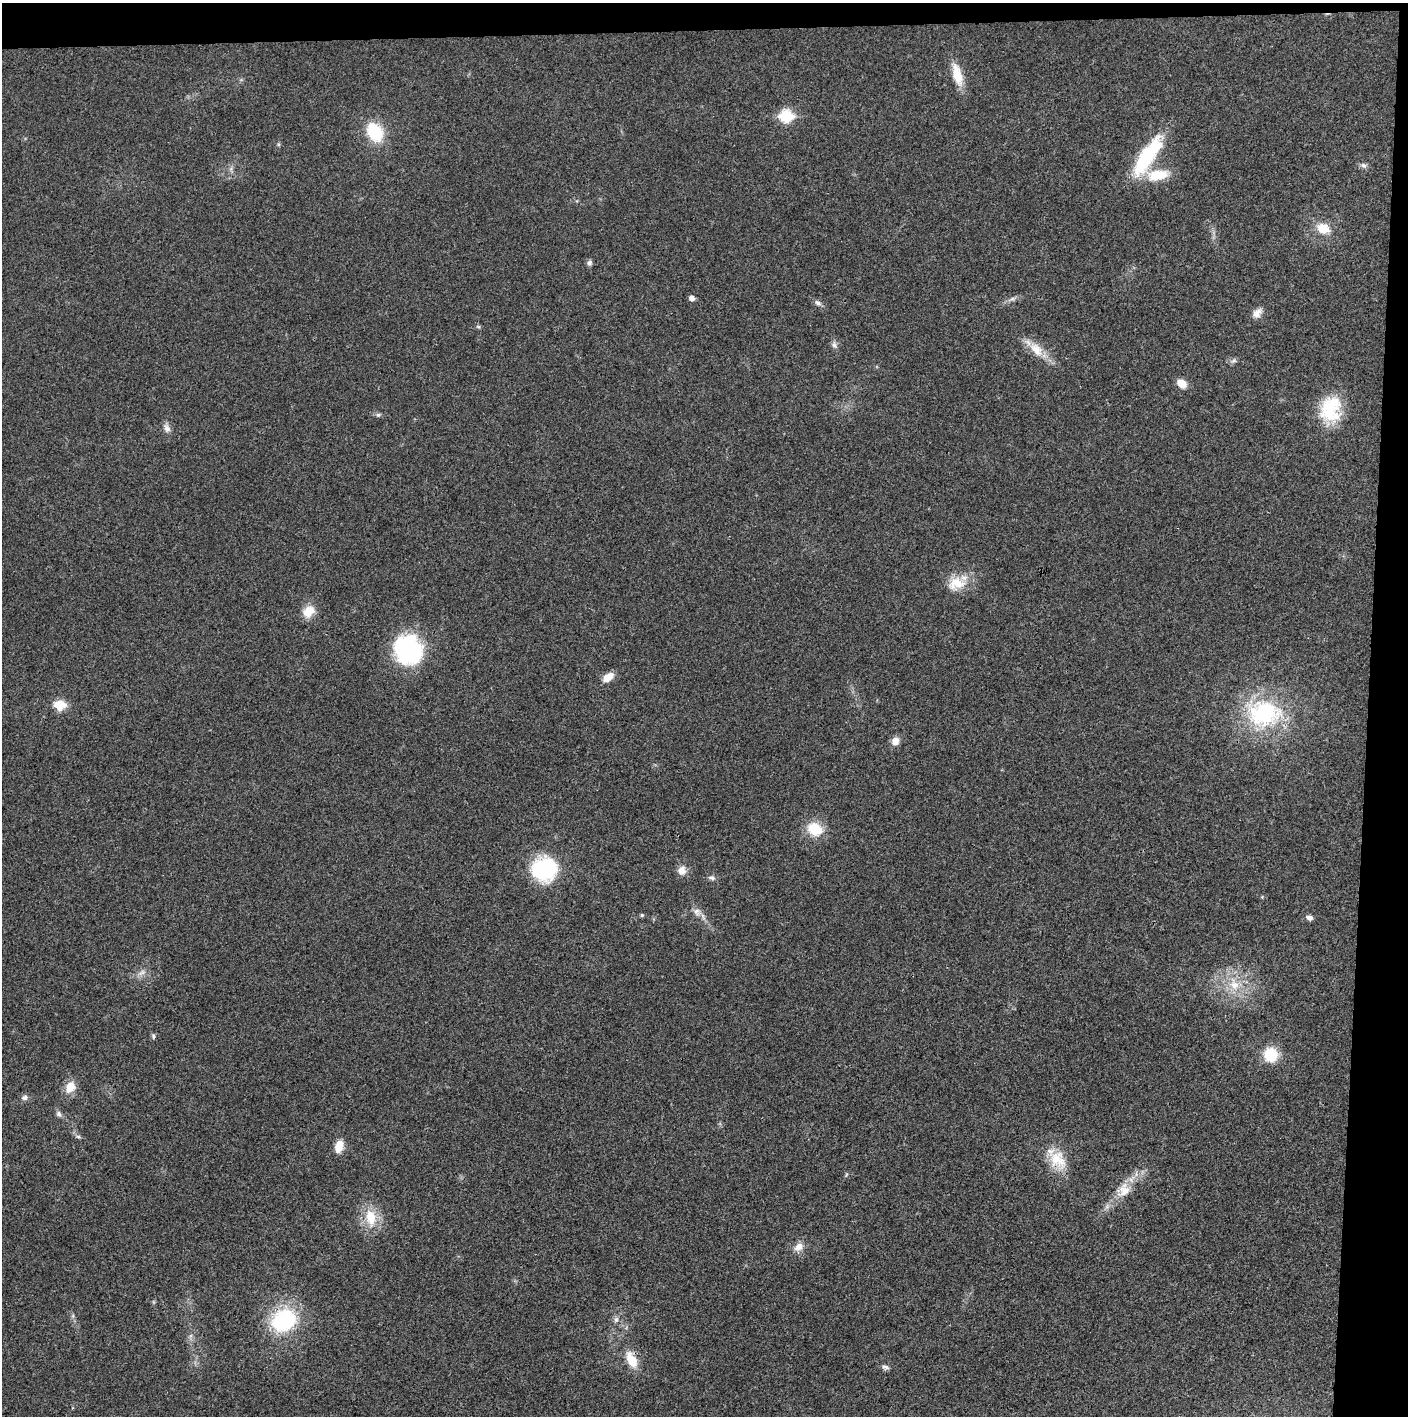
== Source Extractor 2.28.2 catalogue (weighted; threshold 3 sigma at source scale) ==
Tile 3 of 3 x 3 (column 3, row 1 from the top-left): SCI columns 2815-4220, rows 2830-4243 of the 4221 x 4243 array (HDU 1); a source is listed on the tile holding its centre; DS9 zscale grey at full resolution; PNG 1410 x 1418 px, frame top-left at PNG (2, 3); no overlay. Shown black and unused: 5% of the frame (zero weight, under 3 of 4 exposures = <1% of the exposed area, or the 3 px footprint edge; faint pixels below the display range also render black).
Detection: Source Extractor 2.28.2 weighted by HDU 2 'WHT'; one run over the whole footprint, this tile lists its part. Background 0.019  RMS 0.0051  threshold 0.0229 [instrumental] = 3 sigma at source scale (4.5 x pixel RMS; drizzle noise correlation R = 1.50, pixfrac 1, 0.05/0.05 arcsec/px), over >= 5 px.
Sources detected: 52; all 52 listed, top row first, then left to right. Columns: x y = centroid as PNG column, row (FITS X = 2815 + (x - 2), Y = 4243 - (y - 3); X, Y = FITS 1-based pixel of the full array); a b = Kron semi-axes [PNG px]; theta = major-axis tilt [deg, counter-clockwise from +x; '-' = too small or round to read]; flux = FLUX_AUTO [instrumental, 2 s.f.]
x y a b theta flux
957 74 32 11 -74 11
786 116 7 6 - 47
375 132 18 14 -60 25
1147 156 54 16 57 37
1363 165 10 7 -19 1.8
1158 175 32 14 9 14
1323 228 16 12 -23 9.2
589 263 7 7 - 1.4
692 298 5 5 - 2.7
1012 299 11 5 18 1.9
818 303 11 6 -31 1.9
1257 313 15 10 47 3.6
478 326 6 4 -1 0.77
834 345 11 6 -78 1.9
1036 349 26 14 -46 9.6
1234 361 9 5 37 1.3
1182 383 9 7 -38 7
1330 409 34 26 79 27
378 415 6 5 - 1
167 428 12 8 -71 2.8
956 584 27 18 16 12
308 611 16 12 45 8.2
408 650 33 31 -45 54
608 677 12 7 36 6.7
59 705 6 6 - 27
1264 713 46 35 -5 58
895 741 10 8 68 4.2
815 829 15 12 -23 16
544 869 27 26 - 42
682 870 10 10 - 4.5
711 878 10 6 -11 1.6
697 912 13 9 -58 3.3
642 915 5 4 - 0.66
1309 917 9 6 -15 2
142 973 13 6 32 2.6
1234 984 19 15 -64 12
153 1036 7 4 -82 0.96
1271 1055 13 12 - 18
70 1087 13 10 57 7.9
25 1097 8 7 - 1.8
59 1114 9 7 -60 1.7
78 1136 6 4 -1 0.91
339 1146 14 8 72 7.1
1058 1160 29 21 -59 15
1123 1190 24 18 43 11
371 1218 24 14 -83 14
799 1247 13 10 36 4.4
616 1319 8 6 88 1.8
284 1320 25 20 34 51
190 1336 7 4 70 1.1
632 1360 22 11 -64 9.9
885 1367 11 6 -17 1.7
Overlapping masked pixels (flux is a lower limit): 1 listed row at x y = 632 1360